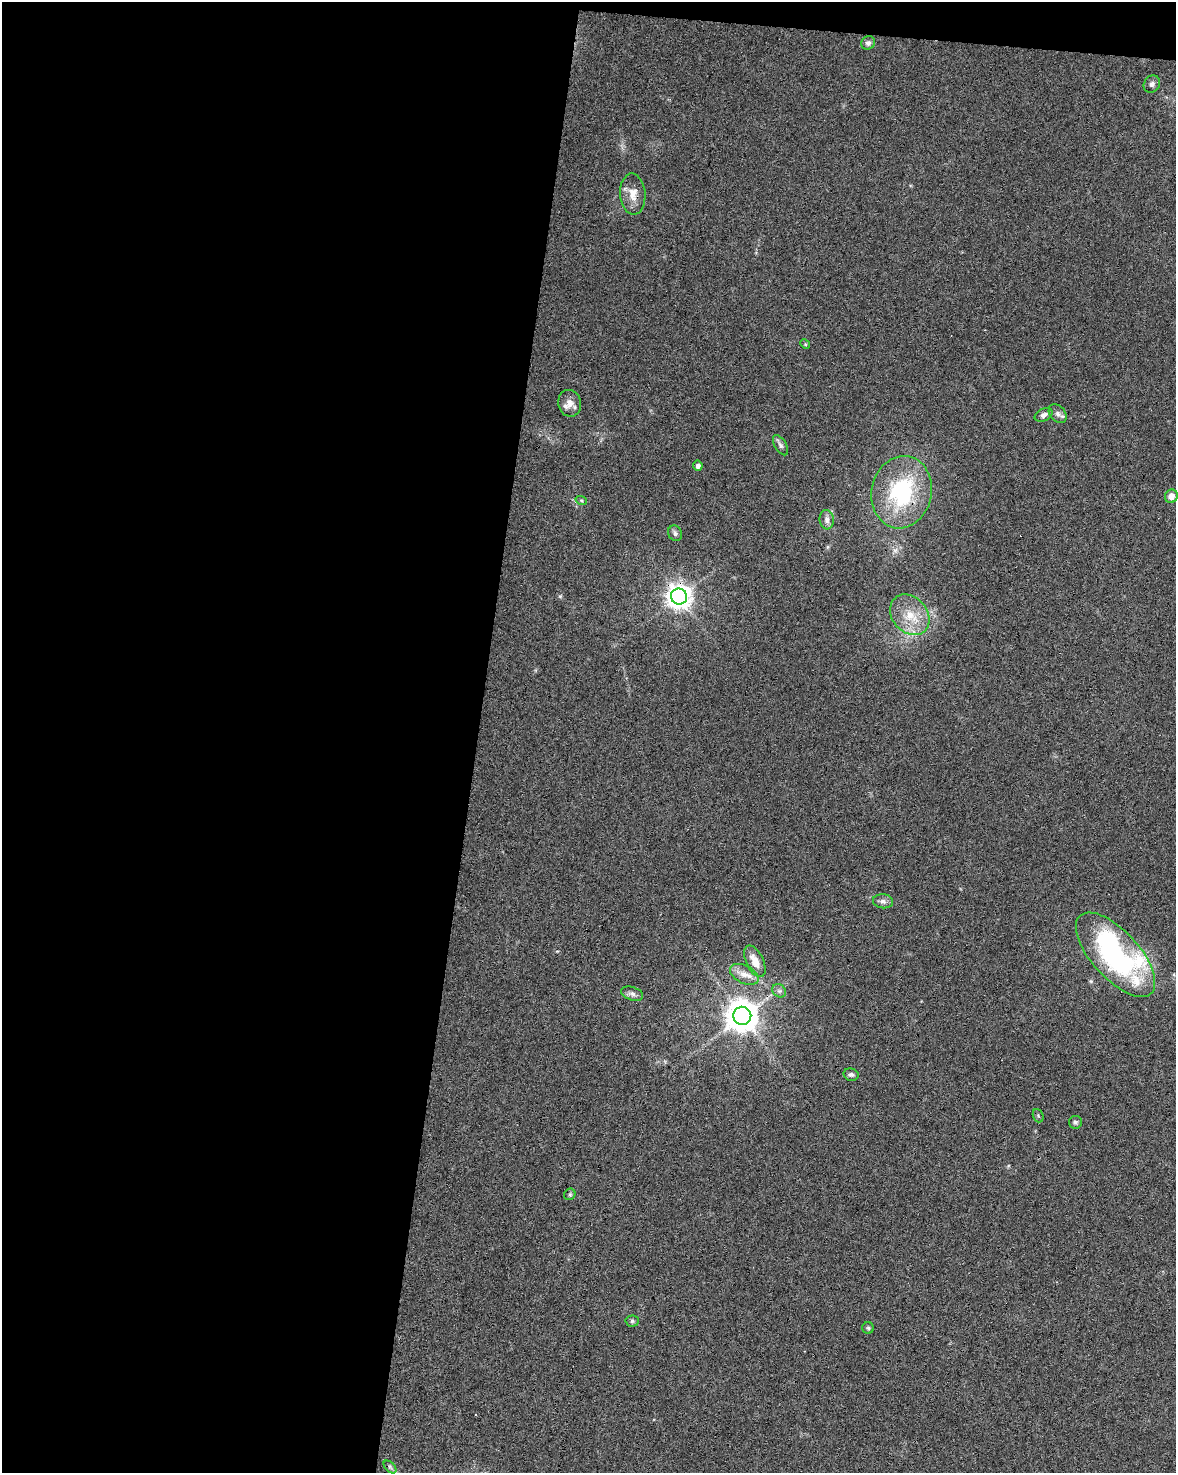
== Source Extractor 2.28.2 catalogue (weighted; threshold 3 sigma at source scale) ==
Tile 1 of 4 x 3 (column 1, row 1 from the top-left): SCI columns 7-1180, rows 3224-4694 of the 4700 x 4920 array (HDU 1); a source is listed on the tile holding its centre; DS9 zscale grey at full resolution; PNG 1178 x 1475 px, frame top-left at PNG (2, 2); each listed source drawn as its Kron ellipse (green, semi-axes under 4 px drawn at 4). Shown black and unused: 42% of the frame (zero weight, under 3 of 6 exposures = <1% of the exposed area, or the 3 px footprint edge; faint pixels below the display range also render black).
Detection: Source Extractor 2.28.2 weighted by HDU 2 'WHT'; one run over the whole footprint, this tile lists its part. Background 0.0445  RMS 0.0036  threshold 0.0148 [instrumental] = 3 sigma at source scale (4.09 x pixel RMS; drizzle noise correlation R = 1.36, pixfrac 0.8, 0.0396/0.0396 arcsec/px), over >= 5 px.
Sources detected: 34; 4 cosmic-ray / hot-pixel residue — neither listed nor drawn; the other 30 listed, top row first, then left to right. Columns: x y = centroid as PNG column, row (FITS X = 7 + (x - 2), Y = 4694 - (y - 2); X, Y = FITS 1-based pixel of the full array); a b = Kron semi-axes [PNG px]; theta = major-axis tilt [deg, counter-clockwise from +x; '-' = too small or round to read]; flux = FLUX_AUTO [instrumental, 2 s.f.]
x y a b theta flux
868 43 7 6 - 1.1
1152 84 9 7 54 1.2
633 194 20 12 -86 4.5
805 344 5 4 - 0.34
570 403 13 11 -77 2.9
1058 414 10 7 -49 1.5
1044 415 9 6 26 1.4
780 445 11 5 -60 1.1
698 466 5 4 - 1.2
902 492 36 30 77 34
1171 496 7 6 - 2.7
581 500 6 3 -19 0.43
827 520 10 7 -84 1.6
675 533 8 6 -66 1
679 596 8 8 - 310
910 615 22 17 -49 8.9
883 901 10 7 -7 1.3
1115 955 53 24 -48 82
755 961 17 8 -65 4.2
744 974 15 9 -27 3.1
779 991 7 6 - 0.87
632 994 11 6 -19 1.3
742 1016 9 9 - 630
851 1075 7 6 - 0.86
1038 1116 7 5 -69 0.52
1075 1122 6 6 - 0.69
570 1194 6 5 - 0.63
632 1321 6 5 - 0.66
868 1328 6 5 - 0.58
390 1467 8 4 -45 0.67
Overlapping masked pixels (flux is a lower limit): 3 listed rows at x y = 902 492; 679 596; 1115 955